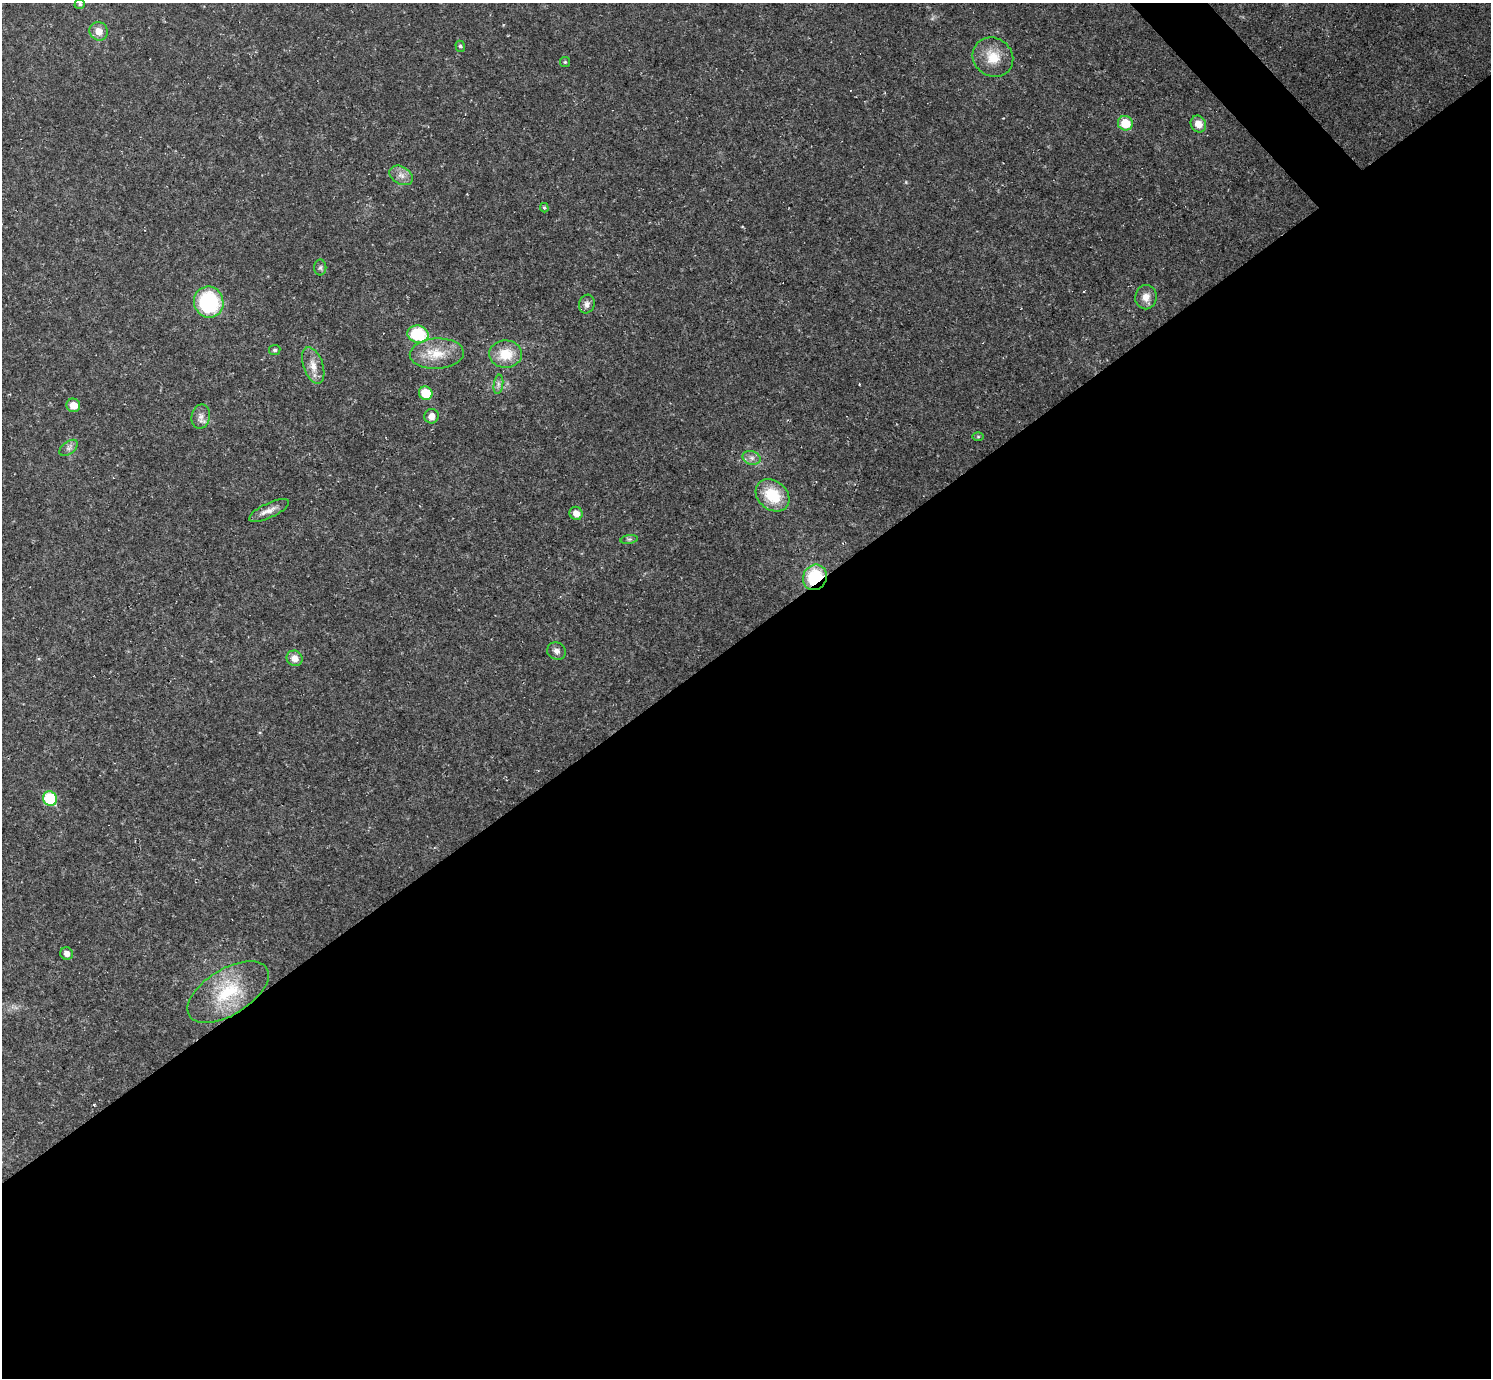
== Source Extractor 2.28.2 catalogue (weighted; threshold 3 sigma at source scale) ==
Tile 15 of 4 x 4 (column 3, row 4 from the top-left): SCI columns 2979-4467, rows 295-1670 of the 5956 x 5953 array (HDU 1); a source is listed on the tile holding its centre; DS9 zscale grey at full resolution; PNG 1493 x 1380 px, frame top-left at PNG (2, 3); each listed source drawn as its Kron ellipse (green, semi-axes under 4 px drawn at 4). Shown black and unused: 55% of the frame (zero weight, under 2 of 3 exposures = <1% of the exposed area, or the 3 px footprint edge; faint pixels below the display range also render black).
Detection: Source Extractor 2.28.2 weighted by HDU 2 'WHT'; one run over the whole footprint, this tile lists its part. Background 0.0519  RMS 0.0075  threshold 0.0336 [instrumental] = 3 sigma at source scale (4.5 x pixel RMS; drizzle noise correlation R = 1.50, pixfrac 1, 0.05/0.05 arcsec/px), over >= 5 px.
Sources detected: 41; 5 cosmic-ray / hot-pixel residue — neither listed nor drawn; the other 36 listed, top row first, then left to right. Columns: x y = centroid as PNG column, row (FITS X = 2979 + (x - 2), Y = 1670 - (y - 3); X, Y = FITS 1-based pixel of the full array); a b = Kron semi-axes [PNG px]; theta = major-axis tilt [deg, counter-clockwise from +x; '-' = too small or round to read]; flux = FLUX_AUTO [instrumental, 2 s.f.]
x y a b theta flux
80 4 5 5 - 1.4
99 31 9 9 - 7.1
460 46 5 4 - 1.3
993 57 21 19 -38 17
565 62 5 5 - 1
1125 123 7 7 - 17
1198 124 9 7 -59 8.2
401 175 12 8 -30 5.3
544 208 5 4 - 0.97
320 267 8 6 88 1.8
1146 297 12 10 82 6.9
209 302 15 14 - 74
587 304 9 7 72 3.2
418 334 10 8 -14 37
275 350 6 5 - 1.4
437 354 27 15 3 18
505 354 16 13 3 18
313 366 19 9 -71 8.4
498 384 10 4 82 2.4
426 393 7 6 - 18
73 405 7 6 - 8.3
201 416 12 9 78 4.8
431 416 7 7 - 4.7
978 437 6 4 0 0.94
69 448 10 6 38 2.6
752 458 9 6 -15 3.3
773 495 18 14 -39 26
269 511 22 7 25 5.9
576 513 7 6 - 6.6
629 539 9 4 8 1.5
815 577 13 11 60 39
556 651 9 8 - 3.6
295 658 8 7 - 5.9
50 799 7 6 - 37
67 954 6 6 - 3.8
228 992 45 23 32 41
Overlapping masked pixels (flux is a lower limit): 1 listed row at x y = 815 577